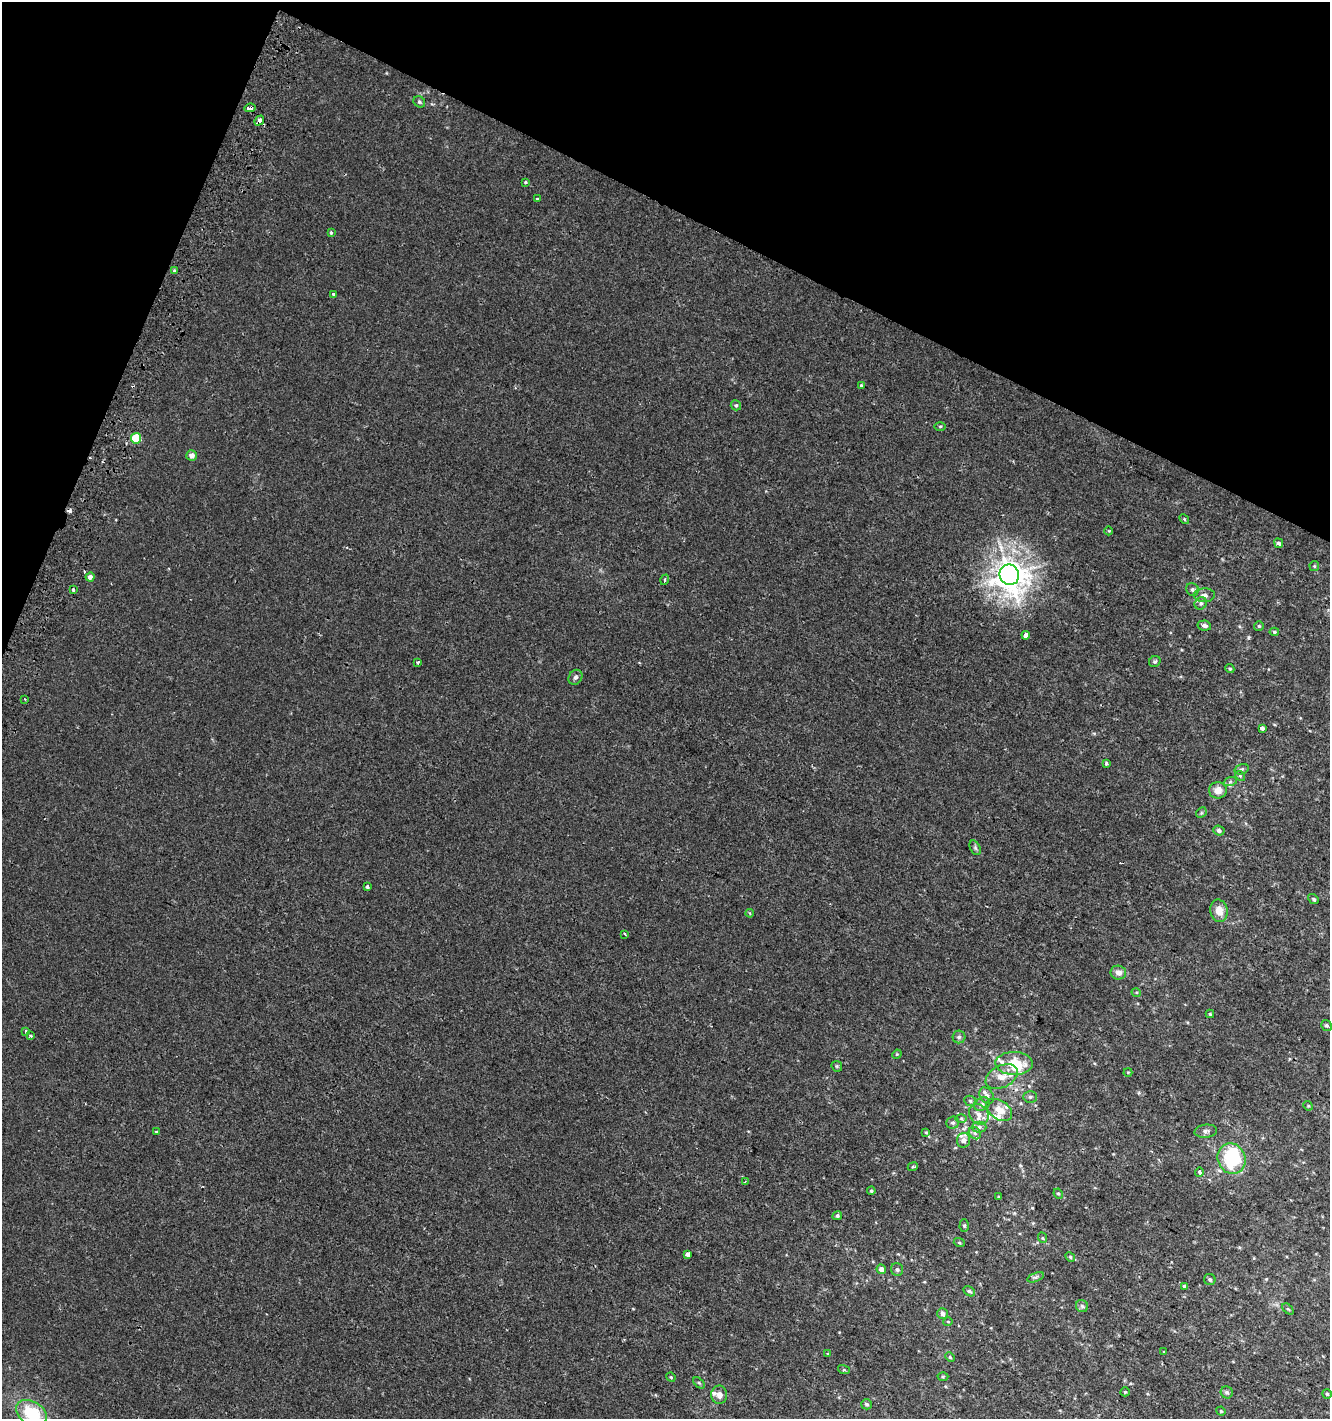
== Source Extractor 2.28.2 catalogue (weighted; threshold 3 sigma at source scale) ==
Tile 2 of 4 x 4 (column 2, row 1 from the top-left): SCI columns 1637-2964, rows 4271-5687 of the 5863 x 5712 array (HDU 1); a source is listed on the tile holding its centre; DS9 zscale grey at full resolution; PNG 1332 x 1421 px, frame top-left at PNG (2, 2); each listed source drawn as its Kron ellipse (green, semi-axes under 4 px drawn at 4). Shown black and unused: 20% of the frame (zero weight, under 2 of 3 exposures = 2% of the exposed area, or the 3 px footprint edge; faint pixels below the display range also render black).
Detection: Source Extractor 2.28.2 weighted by HDU 2 'WHT'; one run over the whole footprint, this tile lists its part. Background 0.00323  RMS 0.0027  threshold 0.0123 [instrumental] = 3 sigma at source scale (4.5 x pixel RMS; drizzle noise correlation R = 1.50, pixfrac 1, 0.0396/0.0396 arcsec/px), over >= 5 px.
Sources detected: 126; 2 inside a brighter object's white glare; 3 cosmic-ray / hot-pixel residue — neither listed nor drawn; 10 inside a brighter listed object's ellipse — not listed separately; the other 111 listed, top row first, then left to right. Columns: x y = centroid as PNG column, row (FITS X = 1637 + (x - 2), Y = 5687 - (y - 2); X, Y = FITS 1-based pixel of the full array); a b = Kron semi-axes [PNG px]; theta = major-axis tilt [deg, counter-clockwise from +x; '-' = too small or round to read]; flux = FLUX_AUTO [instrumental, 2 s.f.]
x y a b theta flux
419 102 6 5 - 0.44
250 108 6 3 6 1.3
259 121 5 3 - 3
525 182 4 3 - 0.29
538 199 3 2 - 0.4
331 233 4 3 - 0.56
174 271 3 3 - 0.4
333 295 3 3 - 1.7
861 385 3 3 - 0.37
736 405 5 5 - 0.42
940 426 6 4 1 0.33
136 438 5 5 - 12
192 455 5 5 - 1.3
1184 519 5 4 - 0.33
1109 531 4 3 - 0.26
1279 543 5 4 - 0.71
1314 566 5 5 - 0.33
1009 575 10 9 - 380
90 577 4 4 - 1.1
665 580 5 3 - 0.36
1192 589 6 6 - 0.64
73 590 3 3 - 0.99
1204 595 10 7 3 1.2
1201 603 6 6 - 0.56
1204 626 6 5 - 0.94
1259 626 5 5 - 0.38
1274 632 5 4 - 0.4
1026 635 4 4 - 6.1
1155 661 6 5 - 0.47
418 662 3 3 - 0.42
1230 669 5 4 - 0.38
575 677 8 6 57 0.75
25 699 3 2 - 0.25
1262 728 3 3 - 2.4
1106 763 4 3 - 0.43
1242 769 7 5 17 0.55
1240 776 5 4 - 0.37
1230 782 7 4 19 0.46
1218 790 9 8 - 2.4
1201 813 6 4 46 0.37
1219 830 6 5 - 0.76
975 848 8 5 -65 0.49
367 887 4 3 - 0.53
1313 899 6 4 -38 0.4
1219 911 11 8 -80 2.8
750 913 4 3 - 0.32
625 934 4 2 - 0.24
1118 973 8 7 - 1.9
1136 992 5 3 - 0.26
1210 1014 4 4 - 0.31
1326 1025 6 5 - 0.51
26 1031 3 3 - 0.45
30 1036 3 3 - 0.72
959 1037 6 6 - 0.58
897 1054 5 4 - 0.28
1014 1063 19 11 -2 8.5
837 1066 6 5 - 0.35
1128 1072 4 4 - 0.26
1002 1076 17 11 26 3.8
987 1096 9 6 -58 1.1
1030 1097 7 5 -2 0.64
970 1101 6 5 - 0.5
982 1104 8 6 28 0.83
1308 1106 5 4 - 0.32
999 1110 14 9 -35 3.5
979 1114 11 9 -48 2.1
961 1118 6 4 0 0.37
953 1123 6 6 - 0.58
979 1127 7 5 0 0.77
156 1131 3 2 - 0.31
1206 1131 11 6 6 1
926 1132 4 4 - 0.27
975 1133 7 5 -47 0.62
963 1140 7 6 - 1.5
1232 1159 15 14 - 15
913 1167 5 4 - 0.36
1199 1172 4 3 - 1.4
745 1182 4 3 - 0.23
871 1191 4 4 - 0.41
1058 1194 5 4 - 0.39
999 1197 3 3 - 0.3
837 1216 5 4 - 0.52
964 1226 6 4 89 0.38
1043 1238 5 3 - 0.24
959 1243 6 4 -20 0.32
688 1254 4 3 - 2.9
1070 1257 5 4 - 0.38
881 1269 5 4 - 1.4
897 1270 6 6 - 0.68
1035 1277 9 4 20 0.57
1210 1279 6 5 - 0.6
1184 1286 3 3 - 2.1
969 1291 6 4 -31 0.59
1082 1306 6 6 - 0.57
1288 1309 7 4 -43 0.39
942 1314 5 5 - 1.2
948 1322 5 3 - 0.25
1164 1352 3 3 - 0.18
828 1354 4 3 - 0.22
950 1357 5 4 - 0.37
844 1370 6 4 -17 0.33
671 1377 5 4 - 0.3
943 1377 5 3 - 0.29
699 1383 7 4 -44 0.41
1125 1392 4 4 - 0.29
1227 1392 6 5 - 0.67
1327 1394 5 5 - 0.36
719 1395 9 8 - 1.6
867 1404 5 5 - 0.53
1221 1411 5 4 - 0.29
31 1413 16 11 -33 13
Overlapping masked pixels (flux is a lower limit): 3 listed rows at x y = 250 108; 259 121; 1002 1076
Isophote crosses this tile's border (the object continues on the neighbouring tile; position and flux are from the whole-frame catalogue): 1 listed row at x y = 31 1413